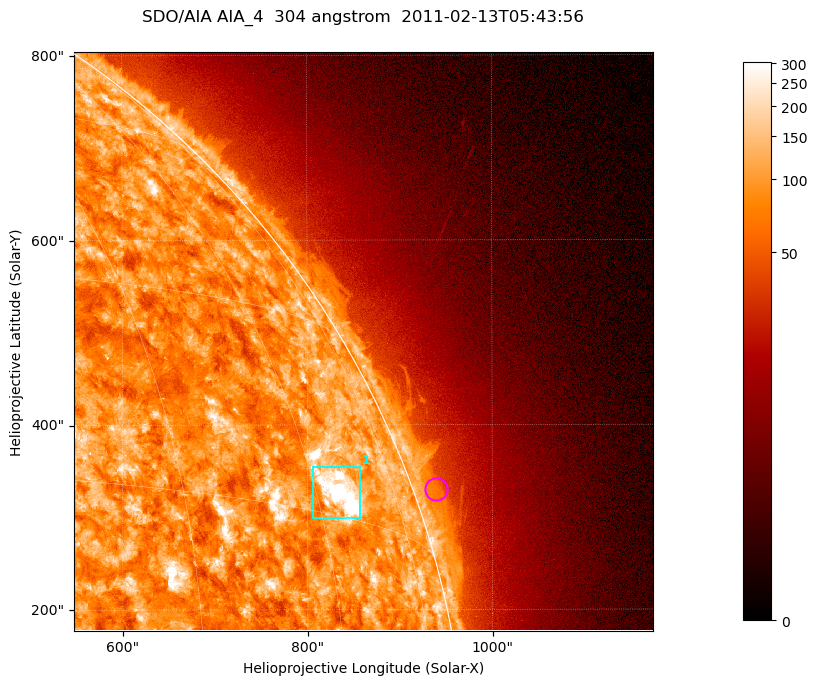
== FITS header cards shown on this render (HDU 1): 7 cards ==
TELESCOP= 'SDO/AIA '           / For AIA: SDO/AIA
INSTRUME= 'AIA_4   '           / For AIA: AIA_ATA1, AIA_ATA2, AIA_ATA3 or AIA_AT
WAVELNTH=                  304 / [angstrom] Wavelength
WAVEUNIT= 'angstrom'           / Wavelength unit: angstrom
DATE-OBS= '2011-02-13T05:43:56.123' / [ISO] Date when observation started; ISO 8
CTYPE1  = 'HPLN-TAN'           / CTYPE1; Typically HPLN
CTYPE2  = 'HPLT-TAN'           / CTYPE2; Typically HPLT

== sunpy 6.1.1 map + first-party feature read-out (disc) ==
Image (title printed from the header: SDO/AIA AIA_4  304 angstrom  2011-02-13T05:43:56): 1044 x 1044 px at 0.6 arcsec/px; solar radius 972 arcsec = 1619 px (partial field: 5.6% of the solar disc is inside the frame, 42% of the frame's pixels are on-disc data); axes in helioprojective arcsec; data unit not stated in the header (colour bar unlabelled)
Orientation: roll -0.132 deg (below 1 deg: not rotated)
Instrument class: DISC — disc imager (sunpy class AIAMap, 304 A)
Bright regions (active regions / flare kernels): reference = the on-disc median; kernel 9 px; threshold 5 sigma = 160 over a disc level ~89.3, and >= 1.15x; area >= 1089 px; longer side >= 13 px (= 7.8 arcsec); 1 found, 1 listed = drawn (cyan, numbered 1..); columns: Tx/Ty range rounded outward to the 2 arcsec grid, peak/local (2 s.f.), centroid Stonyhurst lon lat
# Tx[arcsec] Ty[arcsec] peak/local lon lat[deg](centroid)
1 804..858 298..356 7 +64 +17
Off-limb structures (1.02-1.3 R_sun): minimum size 400 px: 2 found; the strongest spans PA ~285..295 deg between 1.02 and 1.05 R_sun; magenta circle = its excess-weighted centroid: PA ~290 deg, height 1.02 R_sun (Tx ~938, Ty ~330 arcsec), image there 1.6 x the reference